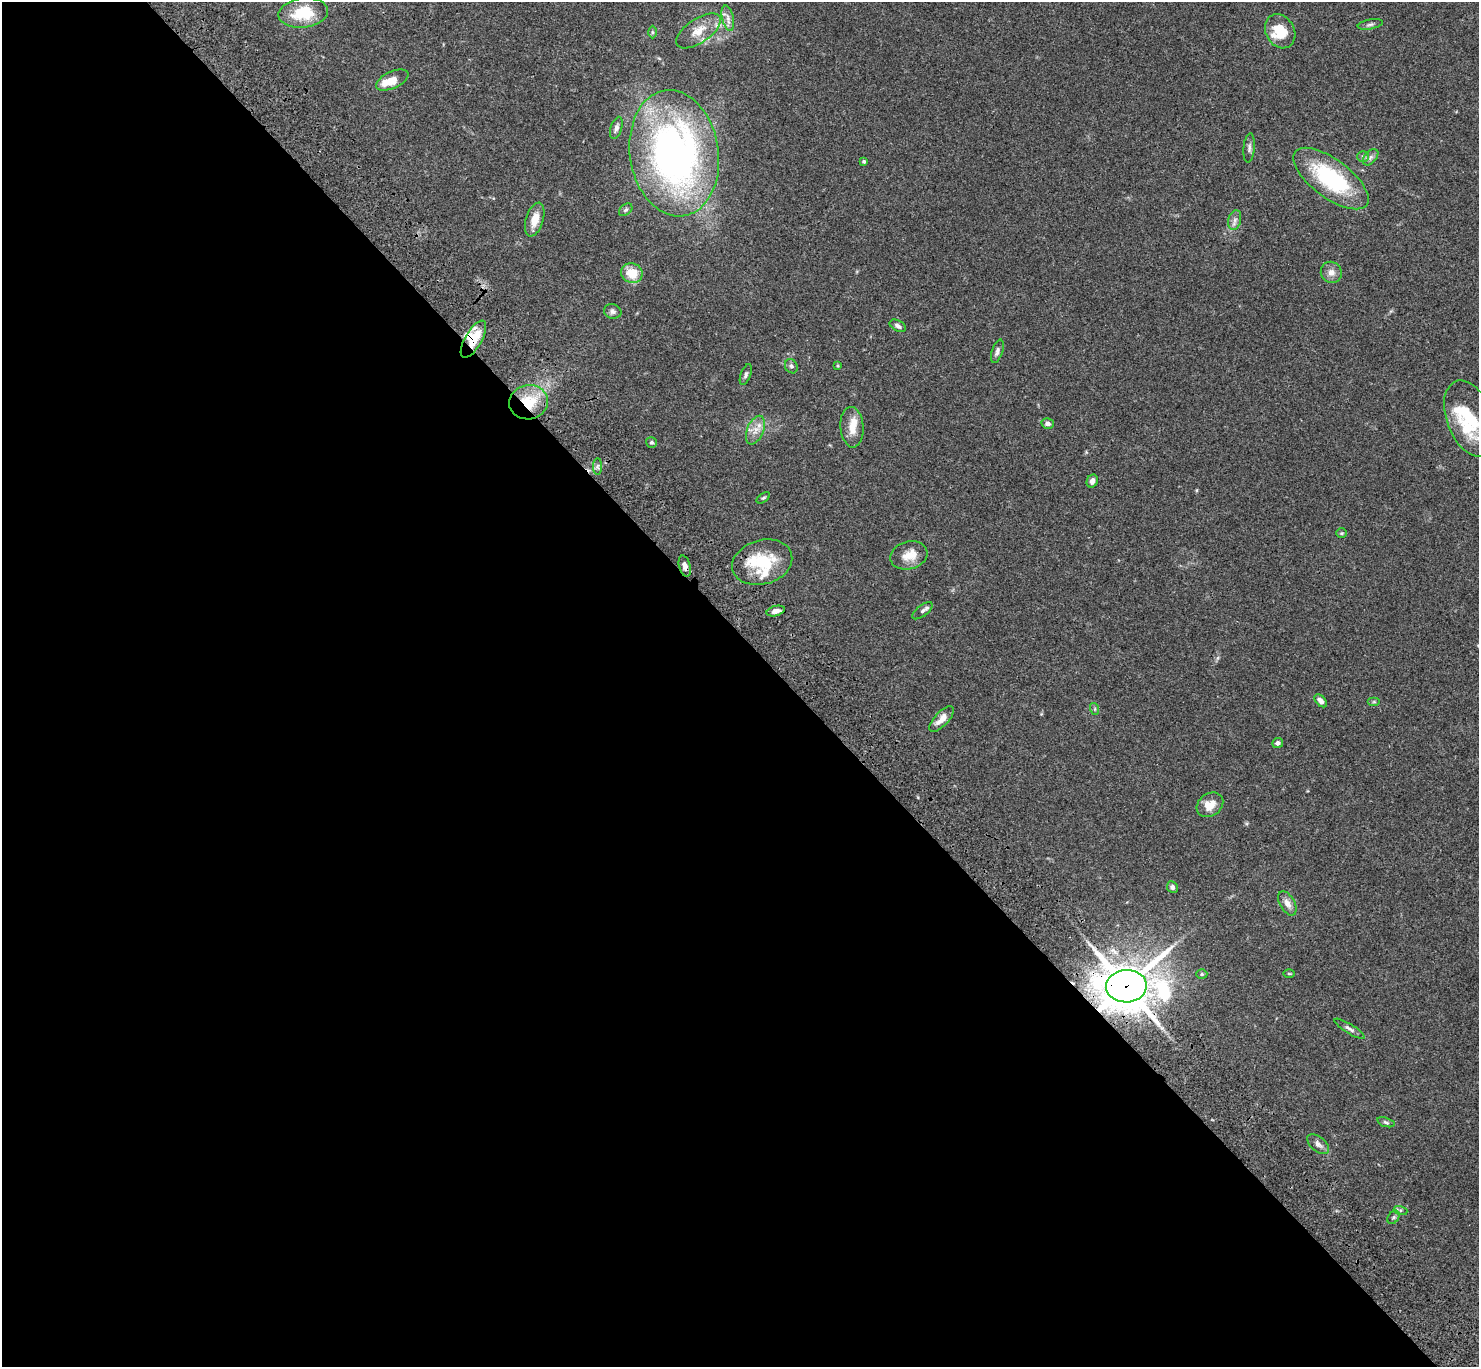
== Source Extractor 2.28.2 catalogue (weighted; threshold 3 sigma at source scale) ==
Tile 9 of 4 x 4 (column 1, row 3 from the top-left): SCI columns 103-1579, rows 1750-3114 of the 6108 x 6088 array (HDU 1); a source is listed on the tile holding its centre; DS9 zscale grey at full resolution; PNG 1481 x 1369 px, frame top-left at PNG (2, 2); each listed source drawn as its Kron ellipse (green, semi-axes under 4 px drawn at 4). Shown black and unused: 53% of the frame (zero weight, under 3 of 4 exposures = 6% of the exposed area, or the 3 px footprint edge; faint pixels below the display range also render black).
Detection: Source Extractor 2.28.2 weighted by HDU 2 'WHT'; one run over the whole footprint, this tile lists its part. Background 0.0604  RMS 0.0053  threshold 0.0237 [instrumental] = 3 sigma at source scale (4.5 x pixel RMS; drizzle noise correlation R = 1.50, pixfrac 1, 0.05/0.05 arcsec/px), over >= 5 px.
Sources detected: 66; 2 inside a brighter object's white glare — neither listed nor drawn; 7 inside a brighter listed object's ellipse — not listed separately; the other 57 listed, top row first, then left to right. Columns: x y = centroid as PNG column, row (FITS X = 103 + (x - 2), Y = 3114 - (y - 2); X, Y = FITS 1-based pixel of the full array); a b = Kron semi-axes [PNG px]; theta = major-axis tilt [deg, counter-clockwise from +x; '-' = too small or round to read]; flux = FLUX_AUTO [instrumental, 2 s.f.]
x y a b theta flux
303 13 25 15 7 19
728 18 13 5 -77 2.4
1370 24 13 5 11 1.3
698 31 25 12 34 8.4
1280 31 18 14 -60 12
652 32 6 4 -89 0.72
392 80 17 8 25 8.1
616 128 11 5 72 2.1
1249 148 14 5 85 1.9
674 153 63 44 -81 230
1363 156 6 5 - 1
1371 157 9 6 49 1.6
864 161 3 3 - 0.94
1331 179 44 19 -37 49
626 210 7 5 41 1.1
535 219 17 8 73 7
1235 220 10 6 77 2
1331 272 11 10 - 3.6
632 273 11 9 -20 10
613 311 9 7 -13 1.6
898 326 9 5 -28 1.6
473 339 21 8 60 11
997 351 12 5 71 1.7
791 366 7 6 - 1.2
838 366 4 4 - 0.54
746 375 11 5 70 1.3
529 402 19 17 9 18
1470 419 40 23 -69 34
1048 423 6 5 - 2.1
852 427 20 11 -86 6.7
755 430 15 8 68 4.5
651 442 5 5 - 1
598 467 8 4 90 1.2
1092 481 7 5 63 2.1
763 498 8 4 35 0.7
1342 533 5 4 - 0.62
909 555 19 14 16 7.1
762 562 30 22 16 18
685 566 11 5 -75 2.6
776 611 9 5 15 2.3
922 611 12 5 37 1.5
1321 701 7 4 -48 2.4
1374 702 6 4 0 0.66
1095 709 6 4 -72 0.65
942 719 16 7 46 4.3
1278 743 5 5 - 1.5
1210 805 14 11 36 6.9
1172 887 6 5 - 1.5
1287 903 13 7 -60 3.6
1202 974 5 4 - 0.74
1289 974 6 4 -2 0.56
1126 986 20 16 4 1900
1349 1029 17 4 -32 1.9
1386 1122 9 4 -18 1
1318 1144 13 7 -40 2.4
1400 1210 7 4 -18 0.97
1393 1217 7 5 54 0.97
Overlapping masked pixels (flux is a lower limit): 4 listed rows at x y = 473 339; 529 402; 685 566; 1126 986
Isophote crosses this tile's border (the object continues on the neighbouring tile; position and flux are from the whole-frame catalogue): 1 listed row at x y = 1470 419